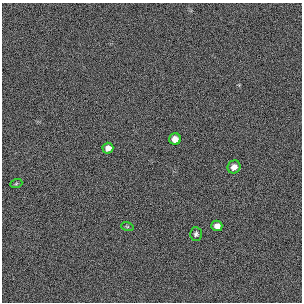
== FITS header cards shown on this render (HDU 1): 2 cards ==
NAXIS1  =                  300 / length of original image axis
NAXIS2  =                  300 / length of original image axis

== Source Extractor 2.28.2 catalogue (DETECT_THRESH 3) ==
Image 300 x 300 px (HDU 1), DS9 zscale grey, 1 PNG px = 1 image px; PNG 304 x 304 px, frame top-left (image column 1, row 300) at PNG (2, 3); each listed source drawn as its Kron ellipse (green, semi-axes under 4 px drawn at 4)
Background 385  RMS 67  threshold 200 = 3 sigma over >= 5 px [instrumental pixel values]
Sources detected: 7; all 7 listed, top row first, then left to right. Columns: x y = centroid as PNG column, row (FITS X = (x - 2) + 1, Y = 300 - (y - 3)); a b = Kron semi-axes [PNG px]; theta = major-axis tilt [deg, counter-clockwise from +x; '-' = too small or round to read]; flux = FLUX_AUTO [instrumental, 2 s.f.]
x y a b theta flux
175 139 6 5 - 34000
108 148 5 5 - 26000
234 167 7 6 - 28000
16 184 6 4 20 5100
127 226 6 4 -19 4600
217 226 5 5 - 24000
196 234 6 6 - 11000